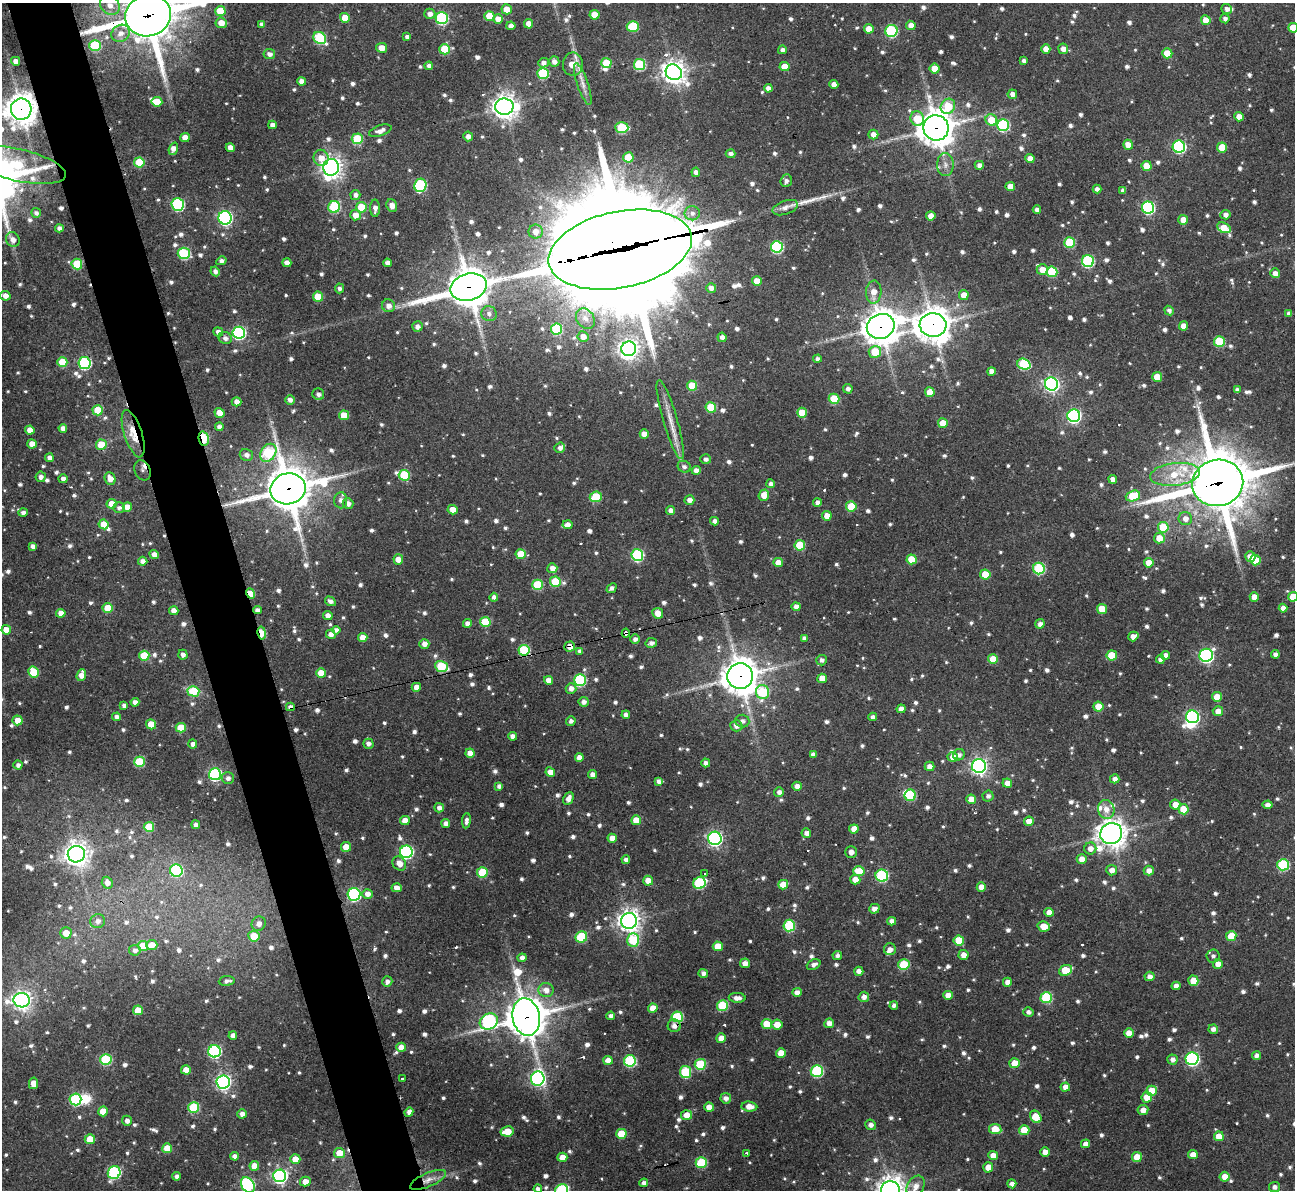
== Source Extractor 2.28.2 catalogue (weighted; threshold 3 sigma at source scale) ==
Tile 11 of 4 x 4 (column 3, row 3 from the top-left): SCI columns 2587-3879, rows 1329-2516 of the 5177 x 5158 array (HDU 1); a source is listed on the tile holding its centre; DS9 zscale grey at full resolution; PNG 1297 x 1192 px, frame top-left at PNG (2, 3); each listed source drawn as its Kron ellipse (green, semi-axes under 4 px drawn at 4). Shown black and unused: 5% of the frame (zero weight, under 3 of 4 exposures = <1% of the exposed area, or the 3 px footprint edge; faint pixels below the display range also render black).
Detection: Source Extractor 2.28.2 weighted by HDU 2 'WHT'; one run over the whole footprint, this tile lists its part. Background 0.162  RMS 0.0078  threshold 0.0349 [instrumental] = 3 sigma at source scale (4.5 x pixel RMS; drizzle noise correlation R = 1.50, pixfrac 1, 0.05/0.05 arcsec/px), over >= 5 px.
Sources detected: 1114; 3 inside a brighter object's white glare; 6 cosmic-ray / hot-pixel residue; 1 long thin detection or spike segment (spike, bleed or trail) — neither listed nor drawn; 15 inside a brighter listed object's ellipse — not listed separately; of the other 1089, all 500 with FLUX_AUTO >= 2.79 (the completeness limit of this list) listed and drawn (589 fainter detections not listed), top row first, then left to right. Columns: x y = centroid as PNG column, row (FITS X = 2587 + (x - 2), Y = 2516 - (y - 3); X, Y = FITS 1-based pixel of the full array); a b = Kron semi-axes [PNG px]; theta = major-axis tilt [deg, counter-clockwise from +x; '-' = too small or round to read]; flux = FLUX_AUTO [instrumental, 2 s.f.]
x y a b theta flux
110 5 10 9 - 7.6
507 9 5 5 - 13
1227 9 5 5 - 3.5
220 11 5 5 - 22
430 14 5 5 - 4.2
148 15 23 20 19 4000
594 15 5 5 - 14
489 16 5 5 - 16
345 18 5 5 - 12
442 18 6 6 - 95
498 19 5 4 - 8.1
1225 19 4 4 - 2.9
1206 20 5 4 - 11
221 23 5 5 - 8.7
262 24 4 4 - 3.1
529 24 5 4 - 7.5
911 25 5 4 - 5.8
511 26 4 4 - 4.6
633 26 6 5 - 41
1293 28 5 4 - 11
869 29 5 4 - 11
891 31 6 6 - 88
121 33 9 8 - 6.3
407 37 4 4 - 2.8
320 38 7 5 -39 66
95 46 6 5 - 49
382 48 5 5 - 8.4
445 49 5 5 - 32
1046 49 4 4 - 7
1063 49 5 5 - 4.8
782 50 4 4 - 3
1167 53 5 5 - 19
269 54 6 5 - 3.5
16 61 4 4 - 5.4
1024 61 4 4 - 3
554 62 5 5 - 3.8
543 63 5 5 - 3.7
606 63 5 5 - 25
573 64 12 10 88 15
639 65 5 5 - 60
429 66 4 4 - 3.1
785 67 5 4 - 10
935 69 5 5 - 14
674 72 8 7 - 670
543 73 5 5 - 55
302 81 4 4 - 5.1
583 84 22 5 -72 6
834 84 4 4 - 5.6
768 88 4 4 - 3.9
1012 94 5 4 - 4.1
157 102 5 5 - 13
948 106 8 7 - 27
504 107 9 8 - 710
21 109 10 10 - 1100
1239 117 5 4 - 7.5
917 119 7 6 - 20
991 120 6 5 - 19
272 125 4 4 - 4
1003 125 6 6 - 80
622 128 7 5 -2 46
936 128 13 12 - 1300
380 131 11 5 20 4.9
873 134 5 5 - 5.8
468 136 5 5 - 4.3
185 137 5 4 - 7.3
357 139 5 5 - 37
1128 145 5 5 - 7.7
1179 147 6 6 - 120
1222 147 5 5 - 19
230 148 5 4 - 6.5
173 149 6 4 70 5
730 154 5 4 - 2.8
628 157 5 5 - 18
321 158 8 7 - 7.3
1030 159 4 4 - 7.3
139 162 5 5 - 29
17 165 49 16 -13 71
945 165 11 8 -90 4.9
979 165 4 4 - 4.3
1147 166 5 5 - 14
331 167 8 8 - 470
696 172 4 4 - 3.8
786 181 6 5 - 2.9
420 185 7 6 - 83
1010 186 5 4 - 8.9
1097 189 4 4 - 3.1
1123 191 4 4 - 3.1
355 195 5 5 - 3.2
178 204 6 6 - 90
392 206 6 5 - 5.6
334 207 6 5 - 58
361 207 5 5 - 26
375 208 8 5 89 3.7
785 208 13 7 19 4.6
1148 208 6 6 - 120
1037 210 4 4 - 3.5
36 213 5 5 - 2.8
692 213 8 7 - 3.8
355 215 5 5 - 7.7
1225 215 5 4 - 4
931 216 5 4 - 7.1
225 218 6 6 - 180
1183 220 5 5 - 7.6
59 228 4 4 - 3.3
1224 228 7 5 -25 13
536 232 7 7 - 7.2
13 240 7 6 - 4.3
1069 243 5 5 - 45
777 247 6 6 - 85
620 250 73 38 11 30000
184 253 6 5 - 67
221 261 5 4 - 3.3
1088 261 6 6 - 95
287 263 4 4 - 5.1
387 263 4 4 - 4
77 264 5 5 - 31
1042 270 6 5 - 9.2
215 271 5 4 - 3.1
1052 272 5 5 - 35
1275 273 5 4 - 5.3
757 281 5 4 - 12
469 287 18 13 15 1900
339 288 5 4 - 2.8
711 288 5 4 - 4.2
874 292 11 7 86 7.5
964 295 5 5 - 8.8
5 296 5 4 - 5.5
318 297 5 5 - 20
388 306 6 6 - 4.7
1169 310 5 4 - 2.8
1289 313 4 4 - 2.9
489 314 8 7 - 3.6
585 319 11 8 -55 6
933 325 13 12 - 1400
881 326 14 12 21 1400
1183 326 4 4 - 7.2
417 327 5 5 - 3.7
556 329 5 5 - 47
218 332 5 4 - 4.5
239 333 6 6 - 130
583 337 5 5 - 6.2
722 337 4 4 - 3.5
225 338 6 6 - 3.5
1219 341 5 5 - 36
629 349 7 7 - 430
875 352 6 6 - 25
817 359 4 4 - 3.1
62 362 5 5 - 23
84 363 6 6 - 100
1024 364 7 5 -21 58
991 371 4 4 - 5.3
1157 377 5 4 - 14
1051 384 6 6 - 240
692 386 5 5 - 22
848 389 5 4 - 3.1
1237 390 4 4 - 2.9
930 392 5 5 - 12
318 394 6 5 - 3.4
834 399 5 5 - 29
290 400 5 4 - 3.4
237 402 5 4 - 5.8
711 407 5 5 - 30
98 410 5 5 - 24
219 413 5 4 - 8.6
802 413 5 5 - 17
344 415 5 5 - 16
1074 416 6 6 - 170
670 420 41 7 -74 12
943 423 5 5 - 14
219 427 4 4 - 4.4
63 428 4 4 - 4.6
30 430 4 4 - 7
133 434 25 9 -72 17
644 434 5 4 - 6
204 439 7 5 -78 49
32 444 4 4 - 7.6
101 445 5 5 - 18
560 448 5 5 - 3.3
268 453 10 7 55 63
246 455 7 6 - 3.5
49 458 4 4 - 3.6
706 459 5 5 - 2.8
684 467 7 6 - 2.9
143 470 11 7 -65 7
696 470 4 4 - 4.7
1175 474 25 11 6 22
404 475 5 5 - 38
41 477 5 5 - 3.2
63 479 4 4 - 3.7
110 479 6 5 - 6
1113 479 4 4 - 4.3
1218 483 26 23 14 4200
771 484 4 4 - 3.2
288 489 18 15 12 2600
764 495 5 5 - 9.2
1133 496 7 5 20 29
596 497 6 5 - 33
341 500 8 6 86 3.8
689 500 5 4 - 4.9
817 503 4 4 - 3.4
112 504 5 5 - 14
348 504 5 5 - 4
851 506 5 5 - 26
127 507 5 4 - 9.9
119 508 6 5 - 2.8
453 510 5 4 - 8.6
671 511 4 4 - 4.2
23 513 5 4 - 3.1
827 516 5 4 - 8.3
1185 519 7 6 - 5.1
714 521 4 4 - 3.1
104 524 5 5 - 14
568 525 5 4 - 4.9
1163 527 5 5 - 27
1159 538 5 5 - 11
800 545 5 5 - 29
33 546 4 4 - 3.6
154 554 5 4 - 4.7
521 554 5 5 - 20
637 555 6 6 - 83
1250 557 5 5 - 7.4
398 559 5 5 - 8.3
912 559 5 5 - 19
1255 560 5 5 - 19
143 561 4 4 - 4.3
778 563 5 4 - 8.6
1149 563 5 5 - 9
552 568 5 5 - 5.6
1039 568 6 6 - 70
985 574 5 5 - 18
555 582 5 5 - 30
537 585 5 5 - 38
612 588 5 4 - 2.9
250 594 5 4 - 16
494 597 4 4 - 3
1254 597 4 4 - 7.1
1293 597 5 5 - 14
330 601 6 4 -29 3.1
796 607 4 4 - 5.5
108 608 5 5 - 20
1283 608 4 4 - 5.1
1102 609 5 5 - 18
257 610 4 4 - 3.2
174 611 4 4 - 6.2
61 613 4 4 - 7.5
658 613 5 5 - 8.2
328 616 5 4 - 5.3
485 622 5 5 - 31
467 623 4 4 - 4.5
1040 624 5 4 - 3.8
6 630 4 4 - 10
336 630 4 4 - 3.2
262 633 6 4 -79 28
626 633 4 3 - 26
331 634 5 4 - 4.4
1133 636 5 4 - 6.1
363 638 5 4 - 9
804 638 4 4 - 3.8
635 639 4 4 - 3
651 643 6 5 - 3.3
424 644 5 5 - 4.7
570 646 5 5 - 5.6
524 650 5 5 - 47
580 651 4 4 - 3
1275 654 4 4 - 3.3
183 655 5 4 - 3.4
1112 655 5 5 - 22
1165 655 4 4 - 4.7
1206 655 7 6 - 170
144 656 5 5 - 28
993 659 5 5 - 15
1160 659 4 4 - 3.1
822 660 5 5 - 3
441 666 6 5 - 41
33 672 5 5 - 23
321 673 5 4 - 14
81 675 6 4 72 6.2
740 676 13 12 - 1400
822 678 5 4 - 10
548 680 4 4 - 6
580 680 6 6 - 84
416 687 5 4 - 6.8
571 688 5 5 - 4.2
193 691 6 5 - 30
763 692 7 6 - 48
1217 697 5 4 - 10
135 702 4 4 - 3.9
584 702 5 5 - 3.5
124 706 4 4 - 3.2
1098 706 5 5 - 13
290 707 4 4 - 2.9
901 709 4 4 - 4.3
1218 711 5 5 - 6
626 715 4 4 - 3.4
116 717 4 4 - 3.3
873 717 4 4 - 2.9
1192 717 6 6 - 130
17 720 5 5 - 8.9
571 721 5 4 - 2.8
742 721 7 6 - 3.5
151 724 5 5 - 14
736 726 6 5 - 4.2
181 728 5 5 - 18
512 736 4 4 - 4.2
193 744 4 4 - 4.2
368 744 5 5 - 3.4
470 753 4 4 - 6.4
813 754 4 4 - 3.1
959 755 6 5 - 3.3
579 757 4 4 - 5.1
953 757 5 5 - 7.4
139 762 5 5 - 39
706 763 4 4 - 3.3
18 765 4 4 - 3
930 766 5 4 - 5
979 766 7 7 - 280
550 772 5 4 - 7.5
215 774 6 6 - 120
593 774 4 4 - 5
228 778 6 6 - 3.5
1115 779 5 4 - 3.7
659 781 4 4 - 3.1
1007 783 5 4 - 5.6
499 786 4 4 - 3
797 786 4 4 - 4
779 792 5 5 - 3.2
910 795 6 5 - 43
988 796 5 5 - 3
568 798 7 5 63 5.1
971 799 5 4 - 7.5
1175 805 5 5 - 7.9
1268 805 5 4 - 3.7
439 808 5 4 - 3.7
1106 809 9 8 - 7.2
1183 809 5 5 - 16
405 820 5 4 - 7.6
636 820 5 5 - 14
466 821 7 4 84 3.2
1029 821 5 4 - 8.2
446 824 4 4 - 4.5
196 825 4 4 - 3.7
149 827 5 5 - 29
854 829 5 4 - 7.4
806 833 5 4 - 3.7
1111 834 11 10 - 830
612 838 4 4 - 6.6
715 838 7 6 - 210
346 847 5 5 - 12
1090 848 6 6 - 5.5
406 852 6 6 - 130
851 852 6 6 - 4
76 854 8 8 - 680
1082 859 5 5 - 6.6
626 860 4 4 - 3.6
399 863 7 6 - 7
1283 865 6 6 - 68
176 870 6 6 - 59
1112 870 5 5 - 5.5
859 871 6 5 - 15
1149 871 5 5 - 5.2
482 872 5 5 - 32
705 874 3 3 - 15
882 876 6 6 - 80
855 879 5 5 - 6.7
648 881 5 5 - 9.1
107 883 6 5 - 5.1
699 883 6 6 - 72
783 885 5 5 - 12
981 887 4 4 - 7.5
397 888 5 4 - 5.4
354 894 6 6 - 120
367 894 5 5 - 4.8
874 909 5 5 - 4.4
1049 912 4 4 - 6.2
98 921 7 7 - 4.4
629 921 8 8 - 560
892 921 4 4 - 4.6
259 924 7 7 - 5
789 926 6 5 - 56
1044 926 6 5 - 11
66 933 6 5 - 9.7
254 936 5 5 - 17
1231 936 5 5 - 16
581 937 6 5 - 40
633 940 6 6 - 41
959 940 5 5 - 21
152 945 5 5 - 8.7
143 946 5 5 - 23
718 946 5 5 - 15
890 949 6 6 - 4
135 950 6 5 - 3
837 955 5 4 - 2.9
964 955 5 5 - 6.6
1213 956 6 6 - 2.9
522 958 4 4 - 4
745 963 5 5 - 5.4
1218 964 5 5 - 6.3
814 965 7 5 23 3.5
904 965 5 5 - 39
1066 970 7 5 25 25
859 971 4 4 - 5.2
703 973 5 4 - 3.5
1149 976 5 5 - 4.2
227 981 8 5 6 3
1193 981 5 5 - 13
387 982 5 5 - 3
1007 982 4 4 - 4.7
1176 986 4 4 - 4.3
546 990 7 7 - 6
797 992 5 4 - 4.5
948 995 5 4 - 7.6
864 997 5 5 - 4.4
737 998 8 5 -3 5
1046 998 5 5 - 58
22 1000 8 7 - 400
722 1005 5 5 - 45
894 1005 4 4 - 2.9
653 1008 5 4 - 8
138 1010 5 5 - 17
1028 1012 5 4 - 2.9
611 1016 4 4 - 3
526 1017 19 13 -79 1900
677 1017 5 5 - 57
489 1022 9 7 26 110
829 1023 5 5 - 5.3
767 1024 5 5 - 17
777 1025 5 5 - 8.7
674 1026 6 6 - 4.7
1213 1029 5 4 - 3.6
1129 1033 5 4 - 8
233 1036 4 4 - 4.2
721 1038 5 4 - 6.8
401 1047 5 4 - 7.8
214 1051 6 6 - 110
781 1053 5 4 - 8.9
1257 1056 4 4 - 3.8
1192 1059 6 6 - 150
106 1060 6 5 - 59
608 1060 5 4 - 6
1172 1060 5 5 - 3.6
630 1061 6 6 - 74
1015 1063 5 5 - 15
700 1064 5 5 - 43
186 1070 5 4 - 9.1
817 1071 6 6 - 83
685 1072 6 5 - 52
402 1079 3 3 - 3.7
538 1079 7 6 - 180
223 1082 7 6 - 220
33 1083 6 4 77 6.9
1065 1087 5 4 - 5.5
1152 1091 5 5 - 14
1147 1097 5 5 - 9.8
726 1098 5 5 - 3.7
75 1099 6 6 - 67
749 1106 8 5 -5 7.1
709 1107 4 4 - 7.1
194 1108 5 5 - 47
1143 1110 5 5 - 5.8
103 1111 5 5 - 13
409 1112 5 4 - 3.4
242 1114 5 4 - 4
687 1115 5 5 - 10
1036 1117 7 5 -56 19
127 1121 5 5 - 3.7
870 1125 5 5 - 3.3
995 1129 6 5 - 19
1024 1130 5 5 - 16
507 1131 6 5 - 13
621 1134 5 5 - 21
1219 1136 5 5 - 11
90 1139 5 5 - 17
1085 1144 4 4 - 4.9
167 1148 5 5 - 17
1045 1152 4 4 - 6
339 1153 5 5 - 15
747 1153 4 3 - 4.6
993 1155 5 4 - 6.8
1193 1155 5 4 - 7.4
235 1156 4 4 - 4.3
562 1157 5 4 - 6.9
1137 1157 5 5 - 11
295 1159 5 5 - 11
701 1163 5 5 - 41
254 1166 5 5 - 9.5
988 1167 5 5 - 8.6
114 1173 7 6 - 89
177 1176 4 4 - 2.9
280 1176 6 6 - 220
1225 1177 5 5 - 7.7
428 1180 19 7 24 7.6
305 1182 5 5 - 7
644 1183 4 4 - 3.5
1012 1184 4 4 - 4.2
248 1185 8 6 -56 110
916 1186 12 8 62 6.9
1274 1187 5 5 - 3.3
538 1189 4 4 - 3
562 1190 7 5 27 75
890 1190 9 9 - 800
Overlapping masked pixels (flux is a lower limit): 21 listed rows (the first 20) at x y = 148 15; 21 109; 936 128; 620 250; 469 287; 933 325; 881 326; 133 434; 204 439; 1218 483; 288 489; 250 594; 257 610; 262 633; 626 633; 570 646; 740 676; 290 707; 526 1017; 674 1026
Isophote crosses this tile's border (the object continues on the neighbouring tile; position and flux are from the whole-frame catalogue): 12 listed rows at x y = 220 11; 148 15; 1293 28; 21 109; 5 296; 1218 483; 1293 597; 248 1185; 916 1186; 538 1189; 562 1190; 890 1190